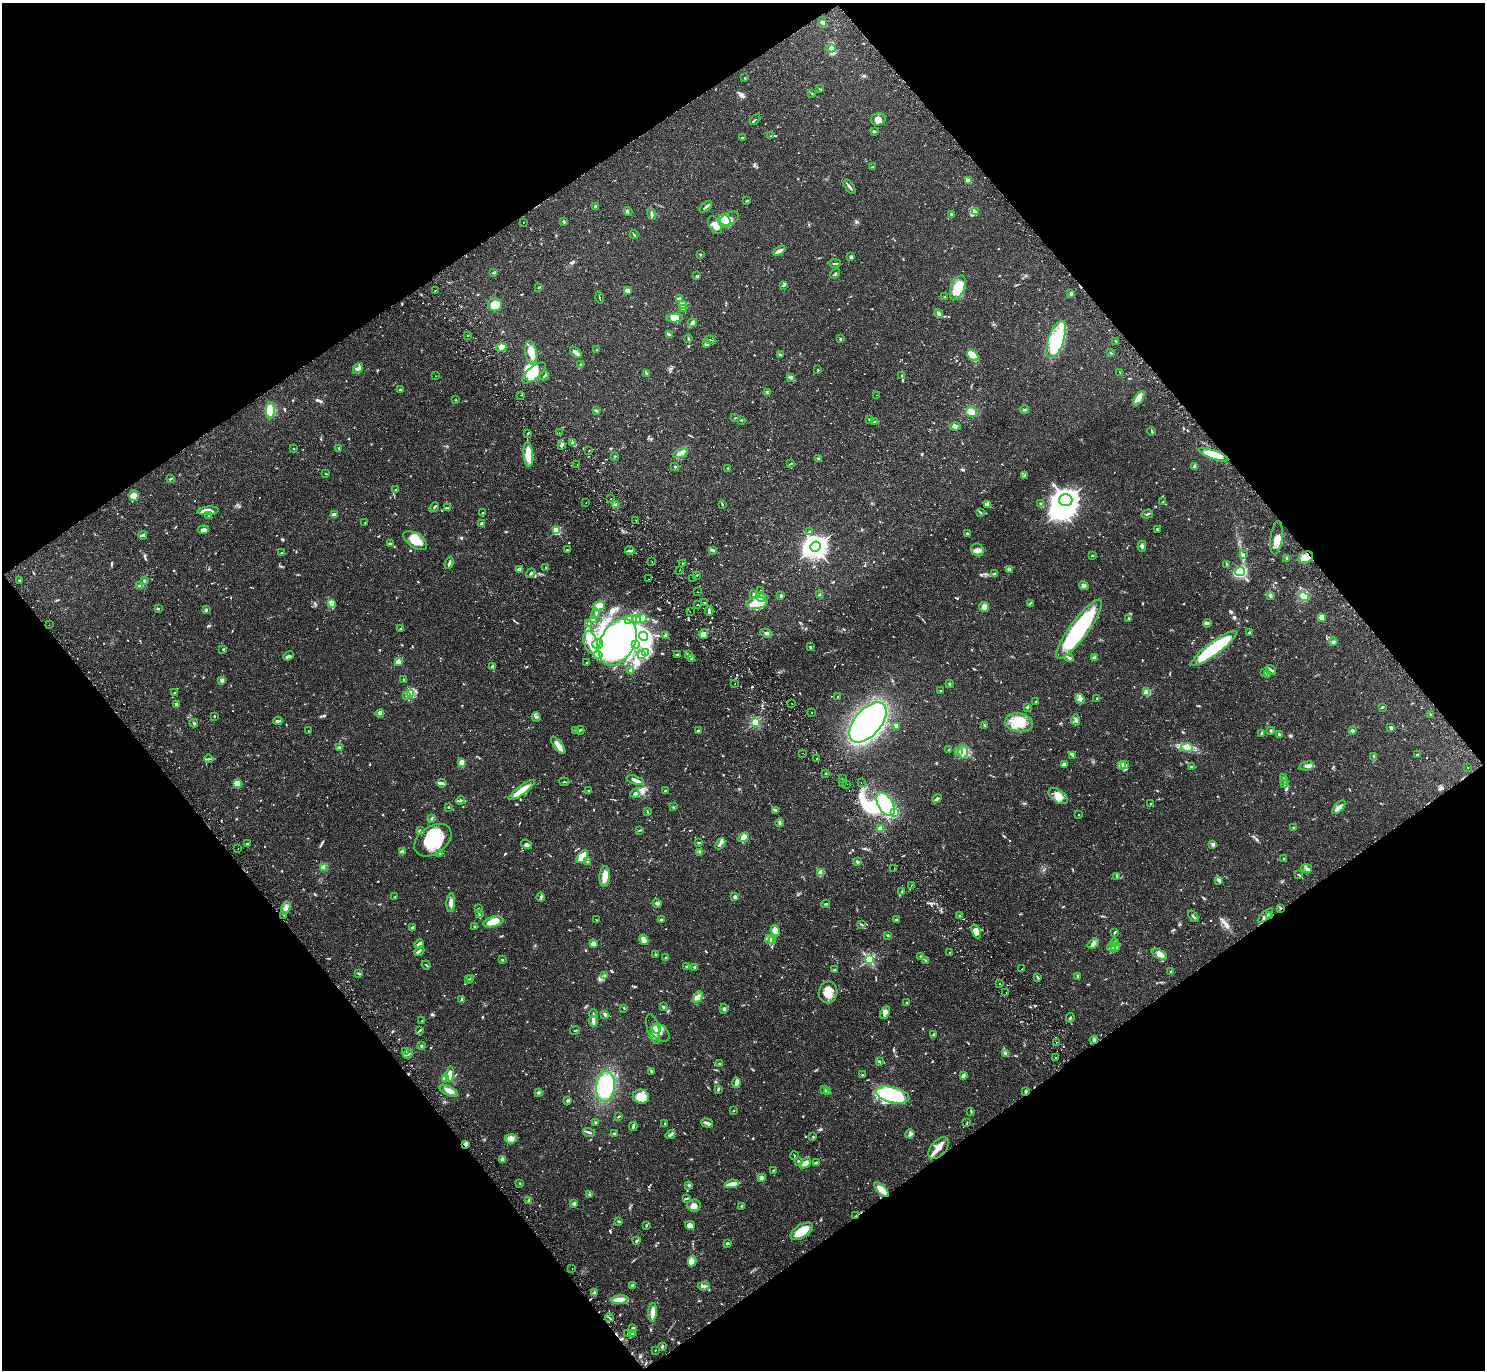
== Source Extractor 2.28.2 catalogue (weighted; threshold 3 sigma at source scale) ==
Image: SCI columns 49-5980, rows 201-5669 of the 6031 x 6007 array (HDU 1 of 3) = the unmasked area's bounding box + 8 px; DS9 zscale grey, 4 x 4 block average (1 PNG px = mean of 4 x 4 image px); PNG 1487 x 1372 px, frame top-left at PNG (2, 3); each listed source drawn as its Kron ellipse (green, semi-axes under 4 px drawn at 4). Shown black and unused: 49% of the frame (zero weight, under 2 of 3 exposures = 3% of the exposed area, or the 3 px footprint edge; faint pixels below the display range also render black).
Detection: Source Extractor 2.28.2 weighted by HDU 2 'WHT'. Background 0.0994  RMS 0.0061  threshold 0.0275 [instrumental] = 3 sigma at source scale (4.5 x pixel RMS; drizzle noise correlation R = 1.50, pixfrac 1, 0.05/0.05 arcsec/px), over >= 5 px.
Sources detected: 1237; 7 too faint to see at this stretch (4 x 4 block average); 20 inside a brighter object's white glare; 20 cosmic-ray / hot-pixel residue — neither listed nor drawn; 43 coinciding with a brighter row at this scale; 68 inside a brighter listed object's ellipse — not listed separately; of the other 1079, all 500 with FLUX_AUTO >= 2.4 (the completeness limit of this list) listed and drawn (579 fainter detections not listed), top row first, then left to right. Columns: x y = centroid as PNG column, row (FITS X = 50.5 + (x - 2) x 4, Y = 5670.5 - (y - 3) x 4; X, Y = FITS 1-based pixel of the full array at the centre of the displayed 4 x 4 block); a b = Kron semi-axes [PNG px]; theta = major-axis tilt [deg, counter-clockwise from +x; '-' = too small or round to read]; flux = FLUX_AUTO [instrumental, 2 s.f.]
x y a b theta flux
822 22 5 4 - 8.5
830 48 5 3 - 7.8
745 78 3 2 - 2.6
820 89 3 2 - 2.8
812 93 2 2 - 2.5
878 119 7 6 - 26
755 120 6 2 45 3.9
874 131 3 2 - 4.6
771 136 3 2 - 4.2
742 138 2 2 - 5.4
873 167 3 2 - 2.5
968 180 4 2 - 29
849 187 8 2 -54 9.2
747 201 3 2 - 3.3
595 206 3 2 - 7
706 207 7 2 41 10
628 211 5 2 - 3.4
976 211 3 2 - 3.5
652 213 6 3 -74 7.6
951 214 3 2 - 5.3
729 219 10 6 25 30
563 221 3 2 - 5.5
724 221 7 6 - 34
523 222 2 2 - 3.3
715 225 9 6 -60 31
634 234 4 2 - 4.1
779 251 7 2 27 20
700 254 2 2 - 4.2
851 257 3 2 - 8.3
835 263 6 2 2 5.5
494 273 3 2 - 4.5
835 274 5 2 - 4.9
697 276 2 2 - 22
783 286 2 2 - 4.8
539 287 3 2 - 2.9
958 288 13 6 67 120
435 290 2 2 - 2.4
627 290 2 2 - 93
1071 293 3 2 - 8.7
599 297 6 2 -75 5.2
944 297 2 2 - 11
679 298 3 2 - 4.1
683 304 4 4 - 8.6
495 305 7 6 - 66
683 309 3 2 - 4.6
939 313 5 3 - 16
675 318 8 4 5 30
692 323 4 3 - 8.5
670 334 4 3 - 4.7
468 335 2 2 - 3
688 339 3 2 - 4.5
840 339 3 2 - 4.1
1056 339 19 8 72 300
710 340 5 2 - 4.6
1116 341 3 2 - 3.3
706 344 4 3 - 16
501 347 5 3 - 28
596 350 3 2 - 2.4
576 352 6 2 -38 27
531 353 12 6 -79 46
1111 353 4 2 - 3.2
781 355 3 2 - 2.8
973 355 6 4 -41 77
580 364 3 2 - 2.7
358 369 6 3 50 9.4
818 370 2 2 - 3.3
534 373 14 6 41 98
646 373 4 2 - 7.9
1120 373 3 2 - 3.1
435 376 2 2 - 3.4
544 376 5 2 - 3.8
902 376 3 2 - 3.4
790 377 4 3 - 6.7
400 390 3 2 - 5.6
767 392 3 2 - 3.8
521 395 2 2 - 3.6
876 395 2 2 - 2.8
1139 398 8 3 56 61
455 400 2 2 - 2.8
270 410 8 4 -88 64
596 410 3 2 - 6.6
1025 410 4 2 - 6.8
971 412 5 5 - 25
735 418 2 2 - 2.5
870 419 2 2 - 4.3
741 420 2 2 - 3.4
875 421 3 2 - 4.3
955 426 5 3 - 7.4
1152 431 4 2 - 5.7
528 433 3 2 - 4
559 433 2 2 - 2.7
573 443 4 2 - 4.5
561 446 3 2 - 3.3
293 448 2 2 - 2.4
339 448 3 2 - 3.1
589 451 2 2 - 3.7
680 453 8 4 19 18
528 455 12 4 -85 80
1214 455 16 4 -20 120
615 456 2 2 - 2.7
818 459 4 3 - 6.6
791 464 4 2 - 2.9
577 465 2 2 - 3.3
675 467 3 2 - 2.7
1195 467 4 3 - 8.1
728 468 2 2 - 4.9
326 474 2 2 - 2.6
1025 475 3 2 - 2.8
170 479 3 2 - 5
395 490 2 2 - 3.7
134 496 5 5 - 30
610 499 2 2 - 3
1066 500 7 6 - 2700
1163 502 2 2 - 3.5
586 503 2 2 - 2.7
1040 503 3 2 - 3.8
722 504 3 2 - 4
616 505 2 2 - 61
988 505 4 3 - 6.3
434 507 5 2 - 4.8
447 508 4 2 - 4.9
208 511 11 3 4 34
980 512 4 2 - 3.5
482 513 4 2 - 3.6
1147 514 5 2 - 5.7
334 515 4 4 - 12
208 516 3 2 - 2.5
636 520 2 2 - 5.4
365 523 2 2 - 2.5
481 523 3 2 - 5.7
1157 529 2 2 - 8.7
203 530 5 3 - 16
556 531 2 2 - 280
809 532 2 2 - 9.8
967 534 3 2 - 3.4
143 535 4 3 - 8.2
1276 538 16 6 82 33
415 540 13 7 -34 58
390 543 4 2 - 7.4
1142 546 5 2 - 7.1
816 547 5 5 - 2400
567 550 2 2 - 2.7
630 550 5 2 - 13
713 550 3 2 - 9
977 550 7 6 - 17
281 553 2 2 - 2.7
1243 554 3 2 - 4
1092 555 2 2 - 5
1306 557 7 5 20 44
1287 558 3 2 - 4.8
652 561 2 2 - 2.5
449 563 6 2 68 8.9
682 563 2 2 - 3.1
1227 564 3 2 - 8.9
546 568 2 2 - 3.2
1009 569 3 2 - 12
519 570 4 2 - 22
680 570 2 2 - 2.8
1240 572 5 4 - 220
531 573 5 2 - 5.1
994 573 2 2 - 3.3
697 575 2 2 - 6.2
693 578 2 2 - 8.3
648 579 2 2 - 15
19 580 2 2 - 7.3
144 580 3 2 - 3.3
140 586 2 2 - 30
1084 586 5 3 - 12
761 591 2 2 - 5.2
697 592 2 2 - 5
754 594 3 2 - 3
820 595 2 2 - 50
1270 595 3 2 - 11
781 596 4 2 - 4.7
1304 596 5 4 - 72
761 597 4 4 - 11
331 603 4 3 - 8.2
704 603 2 2 - 7.9
757 603 10 6 6 43
1030 603 3 2 - 3.3
698 605 2 2 - 3.1
599 606 6 4 17 28
984 607 5 5 - 22
158 609 3 2 - 5.4
206 610 2 2 - 11
709 611 5 2 - 12
690 612 2 2 - 3
596 614 5 2 - 5.7
1322 617 2 2 - 42
593 619 3 2 - 4.2
628 619 3 2 - 3.7
637 619 4 2 - 8.6
641 619 5 3 - 30
1128 619 3 2 - 4.4
589 623 2 2 - 2.5
1207 623 4 2 - 7.4
49 625 2 2 - 2.6
401 628 3 2 - 6.3
1079 629 36 9 53 450
766 633 6 2 -22 6.8
1249 633 2 2 - 44
704 634 5 4 - 17
665 635 4 2 - 5.3
644 636 5 2 - 8.4
590 642 12 6 -73 45
618 642 25 17 62 880
1333 642 4 3 - 7.8
598 644 5 5 - 18
635 645 3 2 - 3.8
810 647 3 2 - 4.7
223 649 2 2 - 2.9
1214 649 28 6 36 390
645 652 3 2 - 5.3
598 655 4 3 - 11
641 655 3 3 - 5.5
677 655 2 2 - 11
688 655 4 2 - 6.3
289 656 5 3 - 7.8
1094 657 3 2 - 8.8
1069 658 4 2 - 13
691 659 3 2 - 4.1
398 662 2 2 - 120
587 663 2 2 - 2.7
492 667 2 2 - 16
1271 670 6 2 -39 6.5
630 671 3 3 - 4.7
1264 672 2 2 - 2.8
1267 674 2 2 - 5.6
403 679 3 2 - 2.5
222 680 3 3 - 8.7
735 683 2 2 - 5.4
949 684 3 3 - 4
941 691 3 2 - 3.6
1147 692 2 2 - 200
174 693 2 2 - 3.2
410 693 4 3 - 7.1
406 695 3 2 - 3.9
838 696 2 2 - 7
1097 698 3 2 - 2.9
1080 699 5 3 - 9.4
1035 702 3 2 - 2.7
792 703 2 2 - 4.3
176 705 3 2 - 11
1027 707 4 2 - 5
1382 707 3 2 - 4.5
812 712 2 2 - 10
380 714 4 2 - 5.5
1431 714 4 2 - 3.7
214 716 2 2 - 3.7
536 717 4 3 - 6.4
1076 720 5 2 - 8.6
278 721 5 2 - 10
755 722 2 2 - 430
868 722 24 13 49 1500
1019 722 14 9 -8 94
194 723 4 2 - 8.2
984 725 3 2 - 2.6
896 726 4 3 - 6.1
1391 728 3 2 - 9
576 730 4 2 - 5.1
580 730 4 2 - 4.7
698 730 2 2 - 11
1352 730 2 2 - 52
308 731 2 2 - 2.6
1271 731 3 2 - 5.2
1262 733 3 2 - 6.3
1279 734 3 2 - 5
558 745 10 4 -52 25
340 747 3 2 - 3
1187 747 6 4 -3 15
949 750 3 2 - 5
958 751 3 2 - 4.9
963 752 7 5 89 22
803 753 2 2 - 2.5
1417 754 3 2 - 3.8
1073 755 4 3 - 5.3
1374 757 4 3 - 5.8
817 758 2 2 - 4.4
209 759 4 2 - 4.8
462 763 3 3 - 46
1064 764 3 3 - 9.5
1125 764 4 3 - 8
1121 766 3 2 - 3.4
1192 766 3 3 - 3.6
1307 766 7 3 13 12
1468 768 2 2 - 4.3
826 774 2 2 - 3
1283 778 3 2 - 5.6
843 779 2 2 - 20
635 780 9 3 -17 13
1284 781 4 2 - 4.6
564 782 5 2 - 3.6
843 782 2 2 - 7.6
442 783 5 2 - 12
861 783 2 2 - 3.4
237 784 3 3 - 22
847 784 2 2 - 3.8
1284 785 3 2 - 3.5
522 790 16 3 37 61
589 790 2 2 - 4
665 791 2 2 - 21
635 794 4 3 - 8
1058 796 11 6 -33 39
937 799 5 2 - 15
461 801 4 2 - 3.7
885 804 13 7 -59 400
1151 804 3 3 - 4.9
448 807 2 2 - 7
673 807 2 2 - 2.6
1339 807 8 4 47 28
776 810 4 2 - 6
647 812 4 2 - 3.1
895 813 2 2 - 220
1078 815 2 2 - 2.9
431 818 3 2 - 3.1
780 823 4 3 - 8.6
1293 828 3 2 - 3.2
880 829 2 2 - 120
639 830 4 2 - 3
420 831 4 3 - 5.4
744 837 6 3 31 25
433 840 20 13 35 150
698 842 3 2 - 3.4
247 844 3 2 - 6.7
527 844 6 4 -36 8.9
720 844 6 3 49 10
1213 845 3 2 - 9.5
238 848 2 2 - 3.6
402 852 3 3 - 12
700 852 4 2 - 2.9
440 853 3 2 - 2.5
582 857 7 4 52 63
1284 859 3 2 - 4.2
588 861 4 2 - 4.3
857 862 4 3 - 5.9
324 867 4 4 - 15
894 869 2 2 - 5.6
1307 869 5 4 - 8.4
821 873 3 3 - 16
1298 875 3 2 - 3.8
605 876 10 5 86 31
1116 876 4 2 - 4.4
1219 880 3 2 - 14
911 885 2 2 - 3.9
901 892 2 2 - 2.7
395 897 2 2 - 2.6
541 897 4 2 - 6.5
735 897 4 3 - 8.9
451 903 9 3 86 19
657 903 4 3 - 8.3
826 904 4 2 - 3.6
286 908 6 4 72 15
479 908 2 2 - 5.2
1281 908 3 2 - 4.2
479 913 2 2 - 2.8
284 915 2 2 - 2.5
960 916 2 2 - 7.9
1193 916 6 2 -51 5.3
1265 916 9 2 42 13
1270 916 3 2 - 6.8
661 919 2 2 - 5.4
896 919 2 2 - 9
596 920 2 2 - 4.1
493 922 10 5 14 39
861 924 4 2 - 3.6
413 927 4 3 - 6.4
474 927 3 2 - 2.7
775 931 5 4 - 42
976 931 7 4 -67 24
1115 932 3 2 - 2.5
888 935 3 2 - 4.9
644 940 5 3 - 20
769 940 4 3 - 8.1
773 940 3 3 - 6.4
593 943 2 2 - 97
1093 943 6 4 39 12
1114 943 4 3 - 9.5
419 944 5 2 - 17
1111 947 4 2 - 5.1
1115 947 4 2 - 5
419 951 5 2 - 8.7
949 952 2 2 - 3.2
1159 954 8 4 -24 28
655 955 3 2 - 4.9
921 956 2 2 - 4.5
665 958 3 2 - 3.7
869 959 2 2 - 490
502 960 2 2 - 4.2
925 960 3 2 - 3.7
426 965 5 2 - 3.4
686 966 3 2 - 2.9
694 967 3 2 - 7.4
1022 969 2 2 - 8.6
834 970 3 2 - 4.2
1171 972 3 2 - 5.3
359 973 3 2 - 4.8
605 976 2 2 - 29
1077 976 3 3 - 5.3
1037 977 3 2 - 4
471 978 4 2 - 3.1
468 980 3 2 - 3
999 984 2 2 - 2.6
828 992 11 9 80 48
1006 992 2 2 - 2.9
698 997 6 3 62 13
462 999 3 2 - 4.1
907 1002 3 2 - 3.4
663 1007 3 2 - 7.2
624 1008 2 2 - 2.6
724 1009 5 3 - 7.3
885 1012 7 3 66 15
593 1014 4 2 - 3.5
605 1014 3 2 - 14
1070 1018 5 2 - 5.6
422 1021 3 2 - 5.9
593 1021 5 2 - 24
657 1028 5 3 - 42
653 1029 15 6 -75 38
575 1030 5 2 - 3.9
419 1031 4 2 - 3.8
660 1033 10 7 -45 25
933 1034 2 2 - 3.6
1094 1040 4 3 - 8.4
1056 1042 2 2 - 3.6
421 1046 3 2 - 6.2
406 1051 2 2 - 3.1
1005 1053 4 3 - 7.6
408 1054 5 2 - 5.9
1055 1057 2 2 - 9.5
879 1061 3 2 - 5.2
719 1063 3 2 - 2.5
652 1071 2 2 - 3.8
450 1074 7 3 82 27
862 1075 2 2 - 3
963 1075 3 2 - 8.8
445 1078 4 3 - 11
737 1083 5 2 - 22
605 1086 15 9 85 220
718 1089 3 2 - 7.7
824 1089 2 2 - 3.4
449 1091 10 4 -23 23
538 1092 3 3 - 5.3
828 1092 2 2 - 78
1026 1092 3 2 - 5.5
893 1095 17 7 -13 280
641 1097 8 7 - 59
568 1101 4 2 - 7.5
733 1111 2 2 - 2.7
971 1111 4 2 - 3.3
619 1116 3 2 - 3.4
596 1122 2 2 - 3.6
665 1123 2 2 - 2.8
707 1123 6 3 -17 11
967 1123 3 2 - 2.4
633 1126 4 2 - 6
589 1132 6 2 -18 8.7
614 1134 2 2 - 6.6
910 1134 5 3 - 14
670 1135 5 3 - 8.1
813 1137 3 2 - 3.4
511 1139 6 5 - 16
465 1144 3 2 - 19
939 1148 13 7 47 33
794 1156 4 2 - 3.5
503 1159 4 3 - 9.9
798 1161 2 2 - 2.6
816 1162 4 2 - 3.8
805 1163 6 4 33 21
773 1170 2 2 - 3.1
761 1178 2 2 - 65
520 1183 2 2 - 2.4
732 1184 7 3 9 41
689 1185 3 2 - 5.5
882 1190 9 4 -45 47
589 1195 3 2 - 2.7
686 1198 4 2 - 4.8
529 1200 3 2 - 8.7
574 1203 3 3 - 6.8
694 1205 7 5 6 18
741 1206 2 2 - 3.1
856 1216 4 2 - 3.1
619 1221 4 2 - 4
690 1225 5 4 - 20
646 1226 3 2 - 2.7
802 1231 12 6 32 70
636 1241 4 2 - 6.8
727 1243 2 2 - 7.3
692 1261 5 3 - 11
572 1269 2 2 - 4.3
632 1285 3 2 - 6
704 1286 6 2 3 13
594 1293 3 2 - 6.8
619 1300 9 4 6 36
652 1312 9 3 85 30
609 1318 4 2 - 4.5
633 1328 3 2 - 3.8
627 1333 2 2 - 2.7
632 1334 3 2 - 6.5
662 1347 2 2 - 28
655 1350 2 2 - 2.5
Overlapping masked pixels (flux is a lower limit): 6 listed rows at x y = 1214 455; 1306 557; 1281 908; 1270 916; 465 1144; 856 1216
Diffuse or blended objects may show on this block-average render without a row.